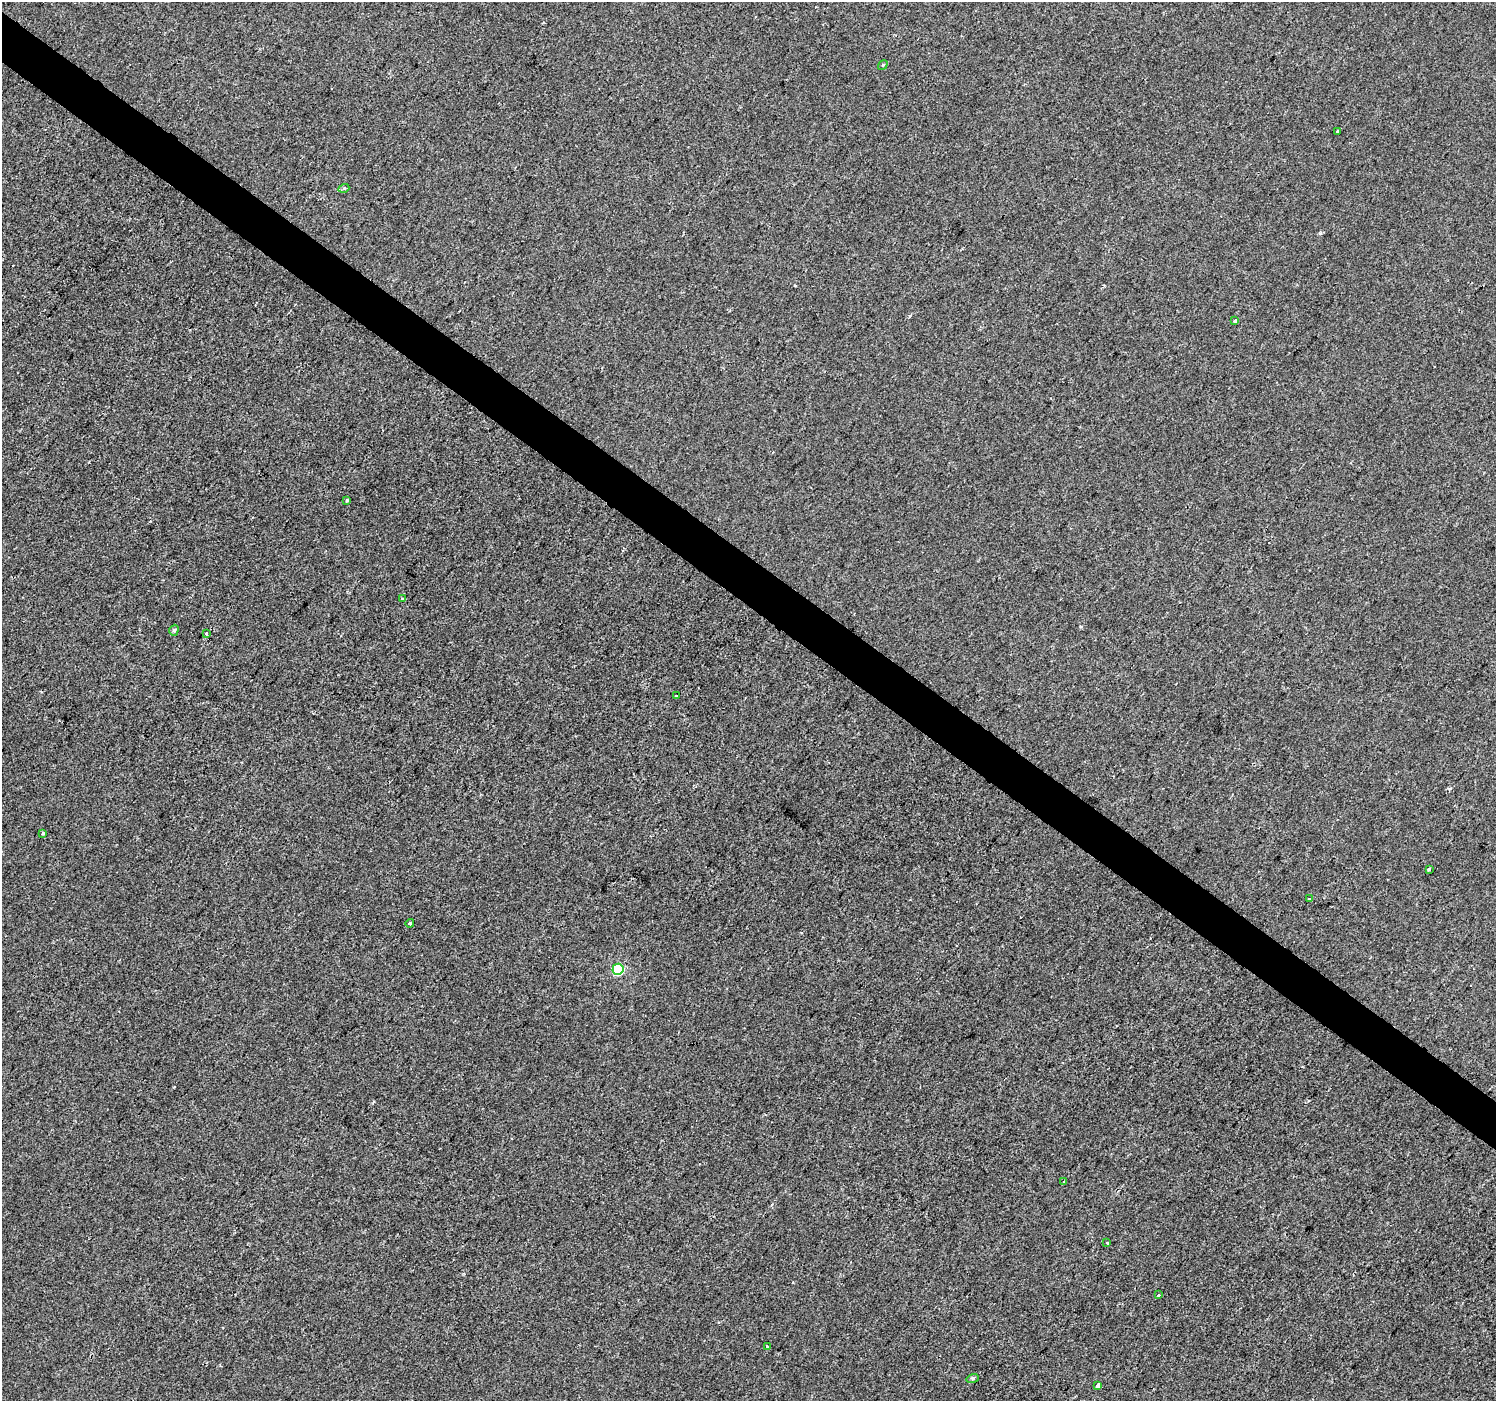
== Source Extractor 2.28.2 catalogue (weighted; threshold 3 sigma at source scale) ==
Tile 11 of 4 x 4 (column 3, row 3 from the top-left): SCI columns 2995-4488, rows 1643-3041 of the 5982 x 6017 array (HDU 1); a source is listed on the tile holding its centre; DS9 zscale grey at full resolution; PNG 1498 x 1403 px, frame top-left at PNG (2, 2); each listed source drawn as its Kron ellipse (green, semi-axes under 4 px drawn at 4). Shown black and unused: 4% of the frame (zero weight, under 2 of 3 exposures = <1% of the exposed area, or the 3 px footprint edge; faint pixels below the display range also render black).
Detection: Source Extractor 2.28.2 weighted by HDU 2 'WHT'; one run over the whole footprint, this tile lists its part. Background -7.52e-04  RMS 0.0042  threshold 0.0187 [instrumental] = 3 sigma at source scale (4.5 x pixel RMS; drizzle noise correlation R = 1.50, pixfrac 1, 0.0396/0.0396 arcsec/px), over >= 5 px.
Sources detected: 21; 1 cosmic-ray / hot-pixel residue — neither listed nor drawn; the other 20 listed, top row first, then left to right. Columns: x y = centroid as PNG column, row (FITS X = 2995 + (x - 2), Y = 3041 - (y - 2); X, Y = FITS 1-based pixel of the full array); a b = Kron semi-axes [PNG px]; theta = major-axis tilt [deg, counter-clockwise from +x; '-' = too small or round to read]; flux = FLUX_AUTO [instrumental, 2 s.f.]
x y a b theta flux
883 65 5 3 - 0.41
1337 131 3 2 - 0.44
344 188 5 3 - 0.51
1235 320 3 3 - 6.4
347 500 4 3 - 0.58
403 599 3 2 - 0.83
174 630 6 4 71 0.76
206 634 4 3 - 1.9
676 696 3 3 - 0.58
43 833 3 3 - 0.56
1429 869 3 3 - 1.1
1309 899 3 3 - 0.53
410 923 4 3 - 0.41
618 969 5 5 - 30
1064 1182 3 3 - 1.7
1107 1243 4 3 - 0.42
1158 1295 3 3 - 1.5
767 1347 4 3 - 0.54
973 1378 6 4 18 0.59
1098 1385 4 3 - 3.7